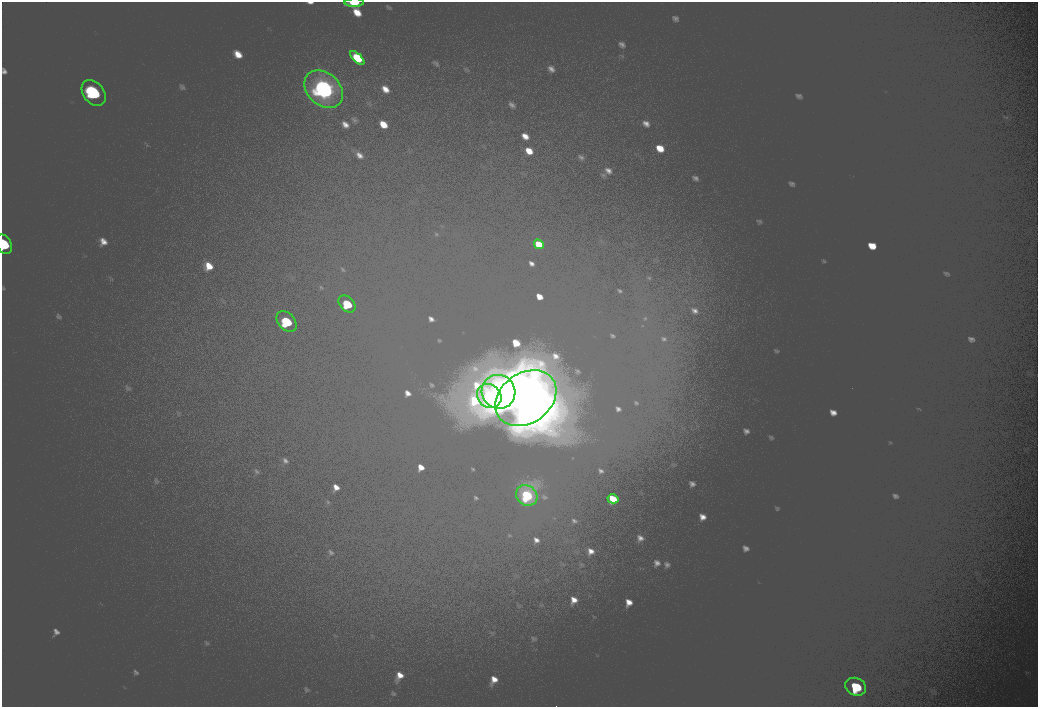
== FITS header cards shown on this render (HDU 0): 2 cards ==
NAXIS1  =                 2072
NAXIS2  =                 1410

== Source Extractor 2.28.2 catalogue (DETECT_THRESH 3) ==
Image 2072 x 1410 px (HDU 0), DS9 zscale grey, zoomed out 1/2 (1 PNG px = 2 x 2 image px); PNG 1040 x 709 px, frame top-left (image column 1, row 1410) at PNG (2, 2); each listed source drawn as its Kron ellipse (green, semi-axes under 4 px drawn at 4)
Background 100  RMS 30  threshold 90.6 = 3 sigma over >= 5 px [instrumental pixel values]
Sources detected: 14; all 14 listed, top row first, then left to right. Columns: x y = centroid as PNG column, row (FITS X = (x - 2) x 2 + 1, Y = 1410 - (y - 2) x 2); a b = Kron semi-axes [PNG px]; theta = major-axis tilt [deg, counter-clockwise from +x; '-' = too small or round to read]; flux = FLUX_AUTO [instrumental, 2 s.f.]
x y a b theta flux
354 3 9 3 0 11000
357 58 9 4 -44 17000
324 89 21 16 -42 130000
94 93 14 10 -50 57000
4 244 10 7 -62 26000
539 244 5 4 - 11000
347 304 10 7 -47 25000
287 322 12 8 -48 35000
499 392 17 16 - 160000
489 396 13 11 -42 64000
526 398 33 25 35 440000
527 495 11 9 -38 43000
613 499 5 4 - 11000
856 687 11 8 -24 34000
At the frame edge (FLAGS 8, measured only in part): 2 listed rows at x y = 354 3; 4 244